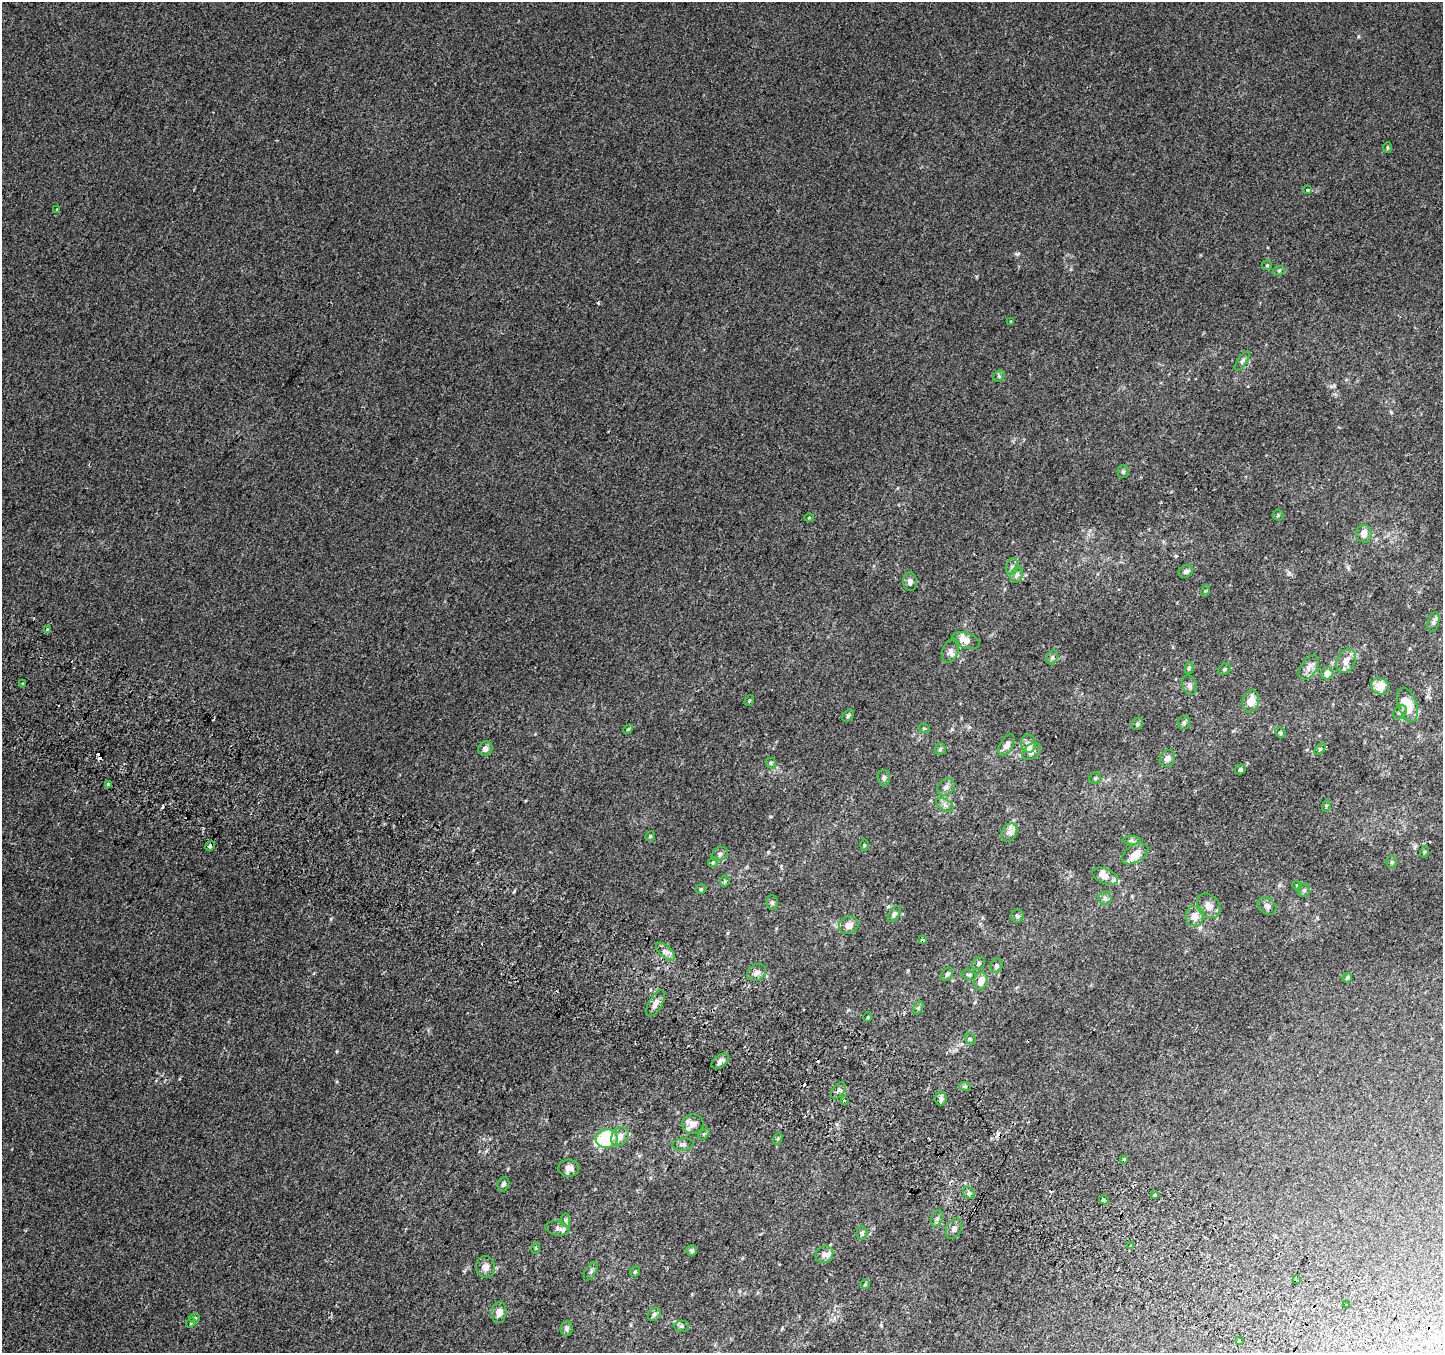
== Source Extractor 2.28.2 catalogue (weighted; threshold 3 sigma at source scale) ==
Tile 6 of 4 x 4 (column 2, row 2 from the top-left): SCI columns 1471-2911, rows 3005-4355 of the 5815 x 5942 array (HDU 1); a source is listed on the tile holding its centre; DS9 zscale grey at full resolution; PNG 1445 x 1355 px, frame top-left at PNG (2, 2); each listed source drawn as its Kron ellipse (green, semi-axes under 4 px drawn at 4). Shown black and unused: <1% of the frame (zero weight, under 2 of 3 exposures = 2% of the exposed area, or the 3 px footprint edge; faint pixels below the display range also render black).
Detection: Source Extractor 2.28.2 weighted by HDU 2 'WHT'; one run over the whole footprint, this tile lists its part. Background 0.00453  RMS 0.0055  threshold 0.0247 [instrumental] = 3 sigma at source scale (4.5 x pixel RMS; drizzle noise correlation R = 1.50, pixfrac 1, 0.0396/0.0396 arcsec/px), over >= 5 px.
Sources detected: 156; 15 cosmic-ray / hot-pixel residue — neither listed nor drawn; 11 inside a brighter listed object's ellipse — not listed separately; the other 130 listed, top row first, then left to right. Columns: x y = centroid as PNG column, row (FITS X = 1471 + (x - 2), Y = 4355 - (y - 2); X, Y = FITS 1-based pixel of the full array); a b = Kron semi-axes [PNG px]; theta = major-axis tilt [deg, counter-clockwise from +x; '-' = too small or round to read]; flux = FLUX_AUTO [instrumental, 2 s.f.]
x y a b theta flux
1388 148 5 4 - 0.69
1307 190 3 3 - 4.4
57 209 3 3 - 0.79
1267 265 5 5 - 0.77
1279 270 6 4 20 0.79
1011 322 3 3 - 0.42
1242 361 11 4 55 1.4
999 376 6 5 - 0.98
1123 471 6 5 - 0.95
1278 515 5 5 - 0.73
809 518 4 4 - 0.6
1364 534 8 8 - 3.7
1012 567 8 6 72 1.7
1186 571 8 6 26 1.7
1017 575 8 6 69 1.6
910 582 9 7 -88 1.9
1205 591 6 4 70 0.57
1433 622 10 5 76 1.5
47 630 3 3 - 2
966 640 14 7 -20 4.6
950 651 12 8 67 2.6
1052 657 7 5 69 1
1346 661 13 9 63 4.7
1189 668 6 4 80 0.95
1309 668 14 8 56 3.4
1225 669 6 5 - 0.9
1327 673 6 6 - 3.7
22 683 3 2 - 0.84
1189 685 10 7 -71 2
1380 686 9 8 - 9.6
749 701 6 3 59 0.59
1251 701 11 8 74 7.1
1407 705 18 9 -71 12
1400 712 8 5 44 1.3
848 716 7 5 51 0.94
1184 723 7 6 - 1.3
1137 724 6 5 - 1.1
924 728 6 3 -18 0.54
628 729 5 3 - 0.6
1280 733 5 4 - 0.78
1028 744 9 7 -88 2.2
1006 745 12 6 59 2.6
485 749 7 7 - 2.2
940 749 6 5 - 0.89
1320 749 6 4 44 0.64
1032 752 10 7 35 2.7
1167 758 8 7 - 2.4
771 763 6 5 - 0.79
1240 769 5 4 - 1.2
884 778 7 6 - 1.6
1095 778 6 5 - 0.84
108 785 3 3 - 3
946 787 9 7 40 2.4
945 805 10 5 -30 1.8
1326 806 6 3 73 0.58
1009 832 10 7 62 2.6
650 836 5 4 - 0.73
1132 840 9 4 0 1.3
864 845 6 4 89 0.65
210 846 5 3 - 6.5
1424 852 6 3 71 0.61
720 854 8 6 34 1.6
1135 854 15 8 30 4.6
713 862 5 5 - 0.68
1392 862 5 5 - 0.91
1105 876 13 7 -23 3.7
725 881 5 5 - 0.8
1297 885 5 3 - 0.48
701 889 5 4 - 0.7
1304 890 6 6 - 1.2
1105 898 6 6 - 1.5
772 903 7 5 -90 0.91
1209 906 13 10 -48 4.5
1267 906 10 8 -37 2.1
894 914 9 5 57 1.3
1017 916 6 6 - 1.1
1195 916 10 9 - 4.6
849 925 10 8 16 4.1
922 940 4 3 - 0.98
665 952 12 5 -42 2.5
979 963 7 5 48 1.3
996 966 7 6 - 1.3
756 972 10 8 35 2.5
947 974 7 5 56 1
969 975 7 5 -18 1.1
1347 978 5 4 - 0.91
981 981 8 6 76 5.4
655 1003 14 6 61 3.5
918 1008 7 4 62 0.98
868 1017 5 3 - 0.53
970 1039 6 5 - 0.81
720 1061 10 6 36 2.3
965 1086 6 4 -18 0.87
838 1090 9 5 53 1.7
941 1099 6 6 - 1.8
844 1100 3 3 - 1.4
693 1124 11 9 7 3.7
704 1134 6 4 45 0.69
620 1137 10 8 52 4.5
607 1138 11 9 8 27
778 1139 6 4 69 0.7
683 1144 10 6 5 1.6
1124 1160 3 3 - 4.5
569 1168 10 8 -4 3.4
503 1184 7 5 72 1.2
969 1193 6 5 - 1.3
1155 1195 4 3 - 4
1104 1200 5 3 - 8.5
937 1219 8 5 62 1.3
565 1220 7 4 -89 1
558 1228 12 7 -10 2.4
954 1229 11 7 62 2
862 1233 7 5 86 1.4
1130 1246 3 3 - 4
536 1248 6 3 73 0.52
692 1250 5 5 - 1.1
824 1255 9 8 - 2.4
486 1267 11 9 -89 3.7
591 1271 10 5 60 1.2
635 1272 5 4 - 0.76
1296 1279 3 2 - 0.55
865 1284 4 4 - 0.54
1347 1305 3 3 - 4.2
499 1313 10 7 83 4.5
654 1314 7 6 - 1.4
195 1318 5 4 - 0.83
191 1323 5 4 - 0.61
682 1326 7 5 0 1.1
567 1328 7 6 - 1.9
1239 1341 3 3 - 1.9
Overlapping masked pixels (flux is a lower limit): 1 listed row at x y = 210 846
Unlisted compact peaks at least as high as the median listed source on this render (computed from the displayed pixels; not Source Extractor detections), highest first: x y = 1358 36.